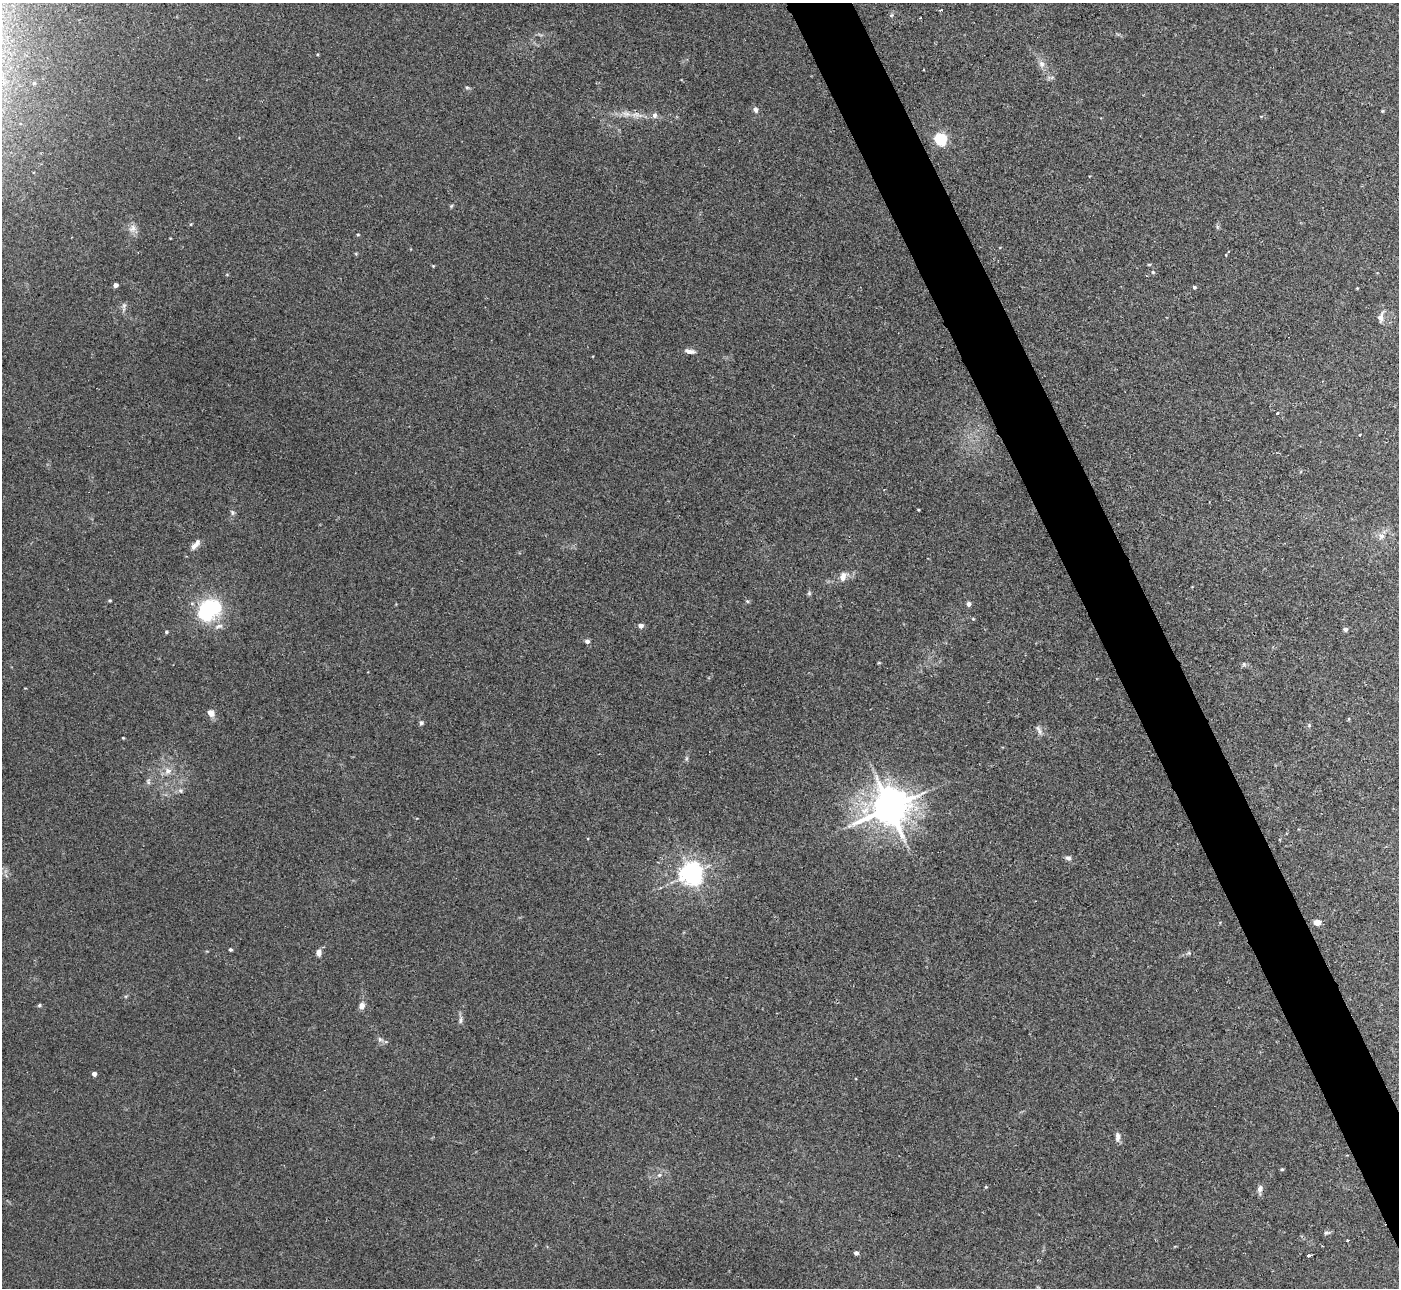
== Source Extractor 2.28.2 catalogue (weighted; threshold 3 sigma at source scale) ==
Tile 6 of 4 x 4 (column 2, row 2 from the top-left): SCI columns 1439-2835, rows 2756-4041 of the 5657 x 5637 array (HDU 1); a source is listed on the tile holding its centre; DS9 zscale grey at full resolution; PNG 1401 x 1290 px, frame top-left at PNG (2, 3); no overlay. Shown black and unused: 4% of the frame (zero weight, under 2 of 3 exposures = <1% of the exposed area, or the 3 px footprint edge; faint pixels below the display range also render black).
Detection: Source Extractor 2.28.2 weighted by HDU 2 'WHT'; one run over the whole footprint, this tile lists its part. Background 0.0422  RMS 0.0074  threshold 0.0332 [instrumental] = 3 sigma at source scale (4.5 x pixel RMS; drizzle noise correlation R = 1.50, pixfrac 1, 0.05/0.05 arcsec/px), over >= 5 px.
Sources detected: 75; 2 cosmic-ray / hot-pixel residue — not listed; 2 inside a brighter listed object's ellipse — not listed separately; the other 71 listed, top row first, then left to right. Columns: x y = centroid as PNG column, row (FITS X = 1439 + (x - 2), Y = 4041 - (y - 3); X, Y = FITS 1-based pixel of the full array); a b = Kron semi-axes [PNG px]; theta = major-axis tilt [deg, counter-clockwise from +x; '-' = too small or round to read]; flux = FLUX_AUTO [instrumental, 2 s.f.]
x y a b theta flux
891 15 6 5 - 1.2
1041 64 11 8 -73 3.9
923 69 2 2 - 0.65
34 83 5 4 - 0.81
467 88 7 4 -8 1.1
756 110 7 6 - 2.6
1382 111 4 4 - 0.78
636 115 20 8 -5 7.7
941 139 6 5 - 110
451 206 6 4 46 0.92
191 224 4 3 - 0.67
1217 227 7 4 72 1.2
132 228 12 10 53 4.6
358 235 4 4 - 0.79
1226 255 4 2 - 0.49
1149 264 5 3 - 0.74
433 266 4 4 - 0.61
1153 272 5 5 - 1.1
227 275 5 3 - 0.68
115 285 4 4 - 3.7
1194 287 4 4 - 1.3
1357 288 3 3 - 0.56
124 307 14 4 85 2.1
1381 317 13 8 80 4.4
689 351 13 5 -11 3.7
1277 413 3 3 - 1.8
918 510 3 2 - 0.65
232 512 7 6 - 1.6
1381 536 9 8 - 3.9
196 544 18 7 50 4.6
843 576 13 9 60 5.6
809 593 5 5 - 1.1
110 600 4 4 - 0.87
747 601 5 5 - 1.2
969 604 5 4 - 2.9
210 609 32 23 34 55
973 619 5 3 - 0.68
641 625 5 4 - 4.4
1345 629 5 4 - 2.2
166 632 5 4 - 1.1
587 641 5 5 - 2.5
1244 664 7 5 -47 1.4
211 713 8 7 - 5
421 723 6 5 - 1.5
1309 725 5 5 - 1
1039 730 15 5 -61 2.6
123 738 3 3 - 0.63
168 771 10 9 - 5.1
148 782 8 6 -88 2
180 791 7 5 -53 1.7
889 808 13 11 32 1600
1068 858 8 6 -13 2.1
691 874 7 7 - 610
1317 922 5 4 - 12
230 949 4 4 - 1.3
319 952 8 6 86 3.8
1189 953 5 4 - 1
39 1005 5 4 - 1.1
362 1006 9 7 75 4.2
460 1020 10 5 79 2.3
380 1039 8 5 -29 2
94 1074 4 4 - 4.3
1118 1137 11 6 88 3.4
1282 1169 4 3 - 1
659 1175 7 5 42 1.6
986 1187 4 3 - 0.64
1260 1189 10 6 82 3.3
1327 1233 10 5 10 1.4
1347 1241 3 3 - 1.6
856 1253 4 4 - 2.5
1308 1256 3 3 - 14